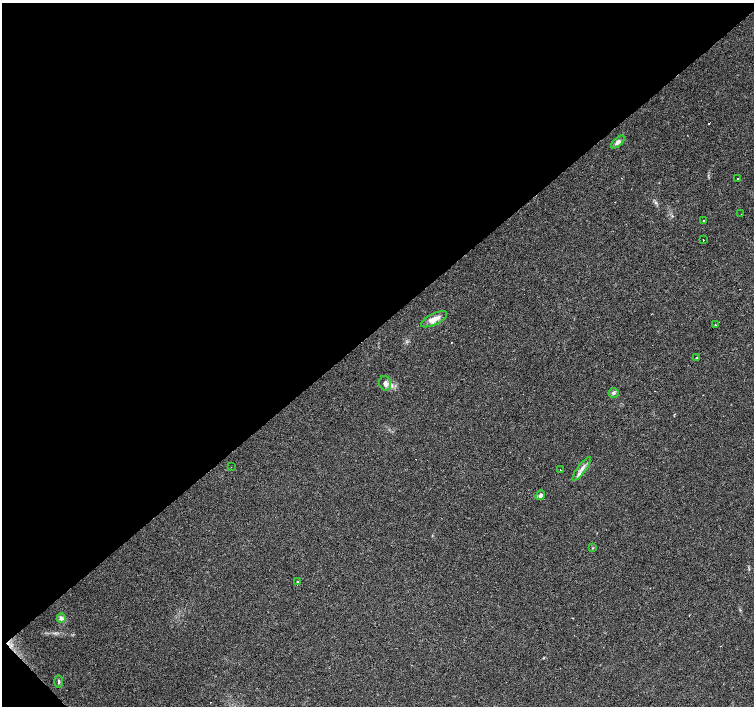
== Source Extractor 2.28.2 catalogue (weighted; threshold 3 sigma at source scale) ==
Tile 5 of 4 x 4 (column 1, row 2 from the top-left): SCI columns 1-1504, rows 3024-4431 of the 6014 x 5982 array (HDU 1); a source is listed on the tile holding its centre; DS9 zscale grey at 2 x 2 block average (1 PNG px = mean of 2 x 2 image px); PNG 756 x 708 px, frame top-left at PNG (2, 3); each listed source drawn as its Kron ellipse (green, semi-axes under 4 px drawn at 4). Shown black and unused: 47% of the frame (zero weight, under 3 of 4 exposures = <1% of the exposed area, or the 3 px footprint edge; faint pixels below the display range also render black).
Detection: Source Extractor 2.28.2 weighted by HDU 2 'WHT'; one run over the whole footprint, this tile lists its part. Background 0.0896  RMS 0.0057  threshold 0.0256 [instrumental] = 3 sigma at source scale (4.5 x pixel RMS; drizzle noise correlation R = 1.50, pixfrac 1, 0.0396/0.0396 arcsec/px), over >= 5 px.
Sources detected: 22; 4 cosmic-ray / hot-pixel residue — neither listed nor drawn; the other 18 listed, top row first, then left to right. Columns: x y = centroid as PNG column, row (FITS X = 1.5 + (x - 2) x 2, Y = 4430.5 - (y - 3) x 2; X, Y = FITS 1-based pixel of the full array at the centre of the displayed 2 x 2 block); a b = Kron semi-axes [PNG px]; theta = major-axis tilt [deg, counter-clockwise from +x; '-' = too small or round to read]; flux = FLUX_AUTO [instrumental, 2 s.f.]
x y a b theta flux
618 142 8 4 42 4.9
737 179 2 2 - 1
741 214 2 2 - 0.89
703 221 2 2 - 0.78
703 240 2 2 - 2.8
434 319 14 5 26 12
715 325 2 2 - 2.7
697 358 3 2 - 1.1
385 383 7 6 - 6.5
613 393 5 5 - 3
231 467 2 2 - 0.61
582 469 14 4 54 7
560 470 2 2 - 2.8
540 495 5 4 - 3.6
592 548 3 2 - 0.84
298 582 3 2 - 1.1
61 618 4 4 - 4.1
59 681 6 3 -89 2.2
Diffuse or blended objects may show on this block-average render without a row.